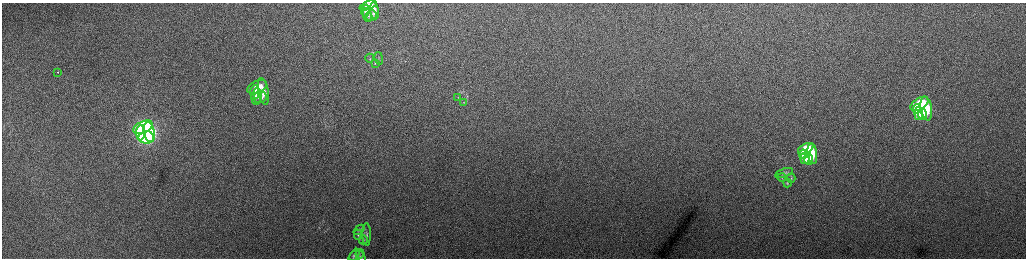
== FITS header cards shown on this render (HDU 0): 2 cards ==
NAXIS1  =                 2048 /fastest changing axis
NAXIS2  =                  512 /next to fastest changing axis

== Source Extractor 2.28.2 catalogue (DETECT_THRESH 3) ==
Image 2048 x 512 px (HDU 0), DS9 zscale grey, zoomed out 1/2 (1 PNG px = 2 x 2 image px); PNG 1028 x 260 px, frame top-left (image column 1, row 511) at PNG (2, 3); each listed source drawn as its Kron ellipse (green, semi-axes under 4 px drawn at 4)
Background 157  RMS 1.8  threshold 5.27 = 3 sigma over >= 5 px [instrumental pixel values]
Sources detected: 41; all 41 listed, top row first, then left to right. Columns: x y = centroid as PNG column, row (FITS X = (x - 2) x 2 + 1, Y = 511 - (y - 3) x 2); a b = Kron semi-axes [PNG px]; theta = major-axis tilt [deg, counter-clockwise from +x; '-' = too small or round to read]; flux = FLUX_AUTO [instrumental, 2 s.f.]
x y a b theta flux
368 5 9 4 20 2100
365 11 6 4 81 1200
374 11 8 3 -83 1800
367 15 7 4 -80 1100
371 16 5 5 - 1400
370 58 4 2 - 310
379 58 6 2 -78 410
375 63 4 3 - 270
58 72 2 1 - 1100
257 87 10 6 26 3800
263 91 14 5 -80 3500
255 92 7 4 88 1800
257 97 8 5 83 1600
260 97 6 6 - 2100
458 97 4 3 - 300
464 102 4 3 - 330
919 104 10 5 33 17000
926 108 12 5 -81 17000
917 109 5 3 - 6600
919 113 6 4 85 6700
922 114 6 4 -82 9000
143 127 10 6 25 63000
149 132 10 5 -80 56000
141 133 7 4 87 39000
146 137 8 6 5 54000
806 149 8 5 29 9000
803 154 4 4 - 3800
812 154 10 4 -82 8300
805 158 6 4 82 3400
809 159 6 4 -83 4900
784 173 9 3 19 740
782 178 4 3 - 380
791 178 4 3 - 420
787 183 4 3 - 310
359 230 6 4 40 700
367 234 11 4 -89 950
358 235 5 3 - 520
363 240 4 4 - 530
357 255 8 5 27 840
354 256 7 3 56 470
361 256 7 2 -65 380